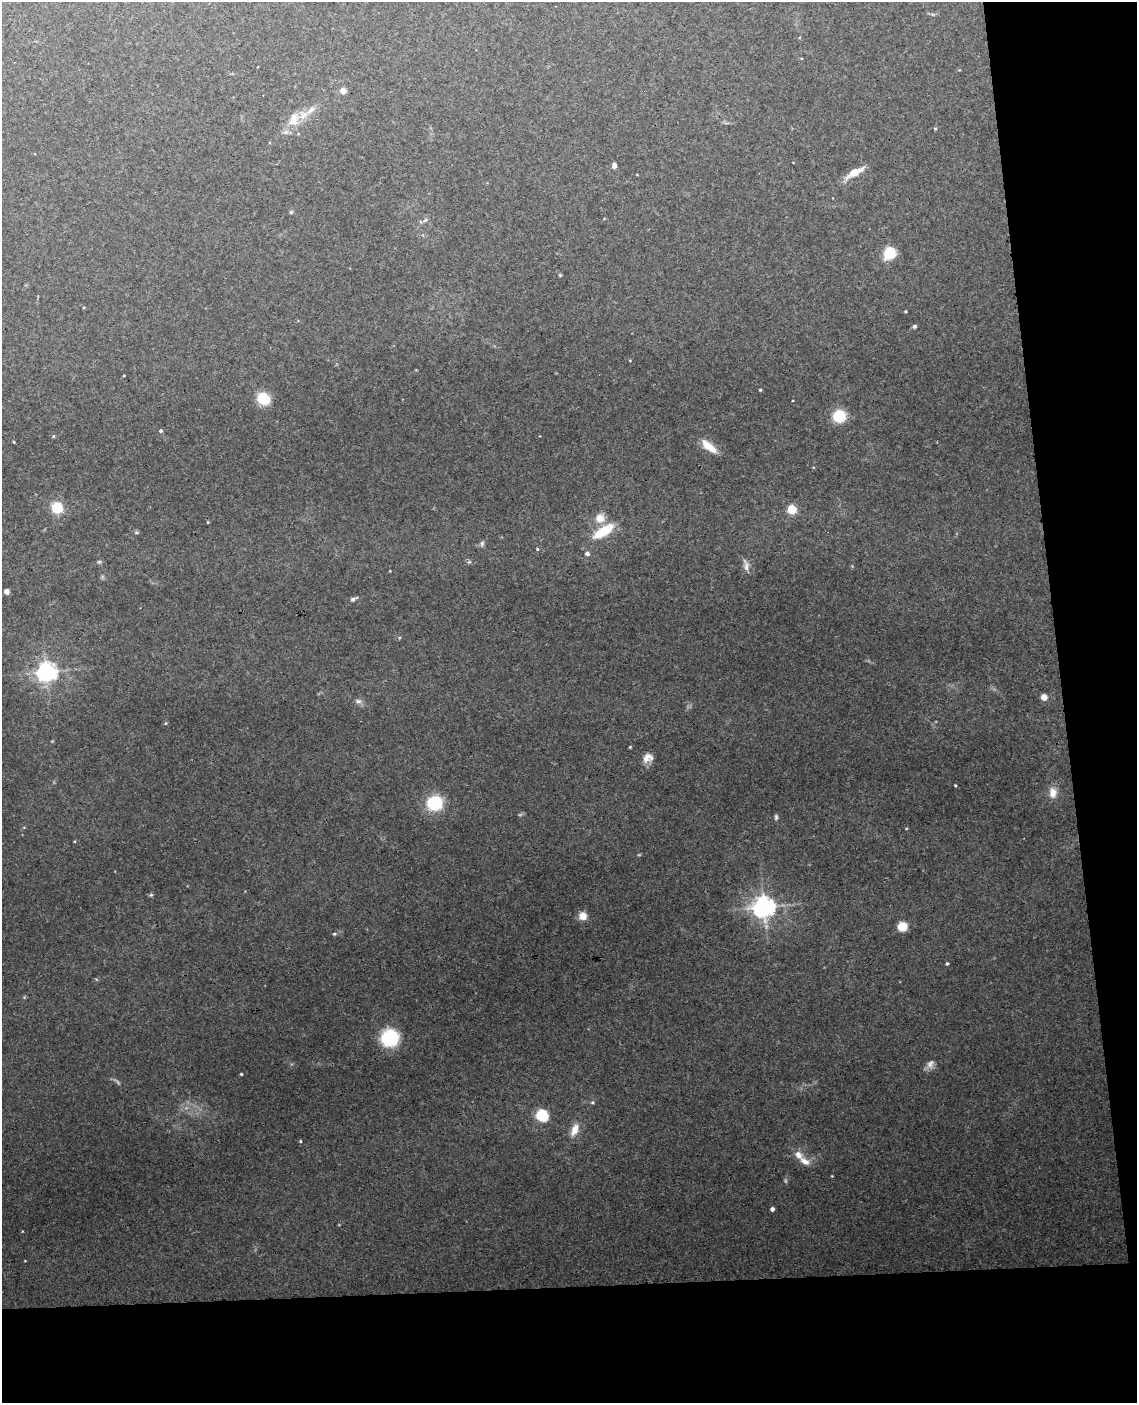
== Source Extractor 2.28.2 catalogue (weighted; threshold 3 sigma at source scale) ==
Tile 12 of 4 x 3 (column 4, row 3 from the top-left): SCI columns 3463-4597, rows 242-1642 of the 4654 x 4584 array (HDU 1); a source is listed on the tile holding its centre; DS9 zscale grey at full resolution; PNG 1139 x 1405 px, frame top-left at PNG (2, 2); no overlay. Shown black and unused: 15% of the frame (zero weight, under 3 of 4 exposures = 6% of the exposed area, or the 3 px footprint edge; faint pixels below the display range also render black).
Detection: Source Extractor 2.28.2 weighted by HDU 2 'WHT'; one run over the whole footprint, this tile lists its part. Background 0.075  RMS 0.0052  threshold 0.0234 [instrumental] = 3 sigma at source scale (4.5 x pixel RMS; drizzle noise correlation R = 1.50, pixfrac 1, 0.05/0.05 arcsec/px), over >= 5 px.
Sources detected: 56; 2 inside a brighter listed object's ellipse — not listed separately; the other 54 listed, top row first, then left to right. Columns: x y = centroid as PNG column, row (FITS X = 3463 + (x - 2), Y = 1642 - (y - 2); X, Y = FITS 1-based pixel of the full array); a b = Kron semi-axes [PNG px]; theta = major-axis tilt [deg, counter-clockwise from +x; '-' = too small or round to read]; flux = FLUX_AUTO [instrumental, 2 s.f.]
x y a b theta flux
343 90 4 4 - 5.7
311 110 12 6 40 2.8
294 119 19 11 77 6.6
935 128 4 3 - 0.41
614 166 6 5 - 1.8
854 172 15 8 35 7.3
291 212 4 4 - 0.71
425 220 7 4 45 0.97
889 253 7 6 - 28
906 311 4 3 - 0.44
915 326 5 4 - 0.89
760 390 4 3 - 0.5
263 399 9 8 - 16
839 416 9 9 - 20
161 431 4 4 - 0.73
53 436 4 4 - 0.57
14 442 3 2 - 0.41
707 445 15 10 -50 5.8
57 507 9 9 - 14
792 509 7 6 - 9.2
600 518 12 11 - 4.8
208 522 4 3 - 0.38
604 531 20 8 33 17
482 543 7 5 75 1.1
587 553 5 4 - 1.7
99 562 6 4 18 0.64
469 562 6 5 - 0.75
746 567 12 6 87 2.2
6 591 4 4 - 2.6
353 599 7 5 28 1.3
47 672 6 6 - 280
1044 697 5 5 - 4
358 701 8 6 -13 1.5
630 747 3 3 - 0.43
647 758 12 10 25 3.6
955 785 3 2 - 0.44
1053 793 13 10 90 4.1
435 803 10 9 - 31
776 817 7 4 82 0.87
151 895 5 5 - 0.66
764 907 7 7 - 350
583 916 9 9 - 4.1
902 926 6 6 - 11
334 934 5 4 - 0.54
947 964 4 3 - 0.64
390 1038 10 10 - 48
930 1064 13 8 57 2.4
241 1074 3 2 - 0.47
592 1102 5 4 - 0.67
542 1115 7 7 - 23
575 1130 16 8 68 4.8
300 1141 4 3 - 0.44
805 1161 14 7 -31 3.7
772 1209 4 4 - 1.7